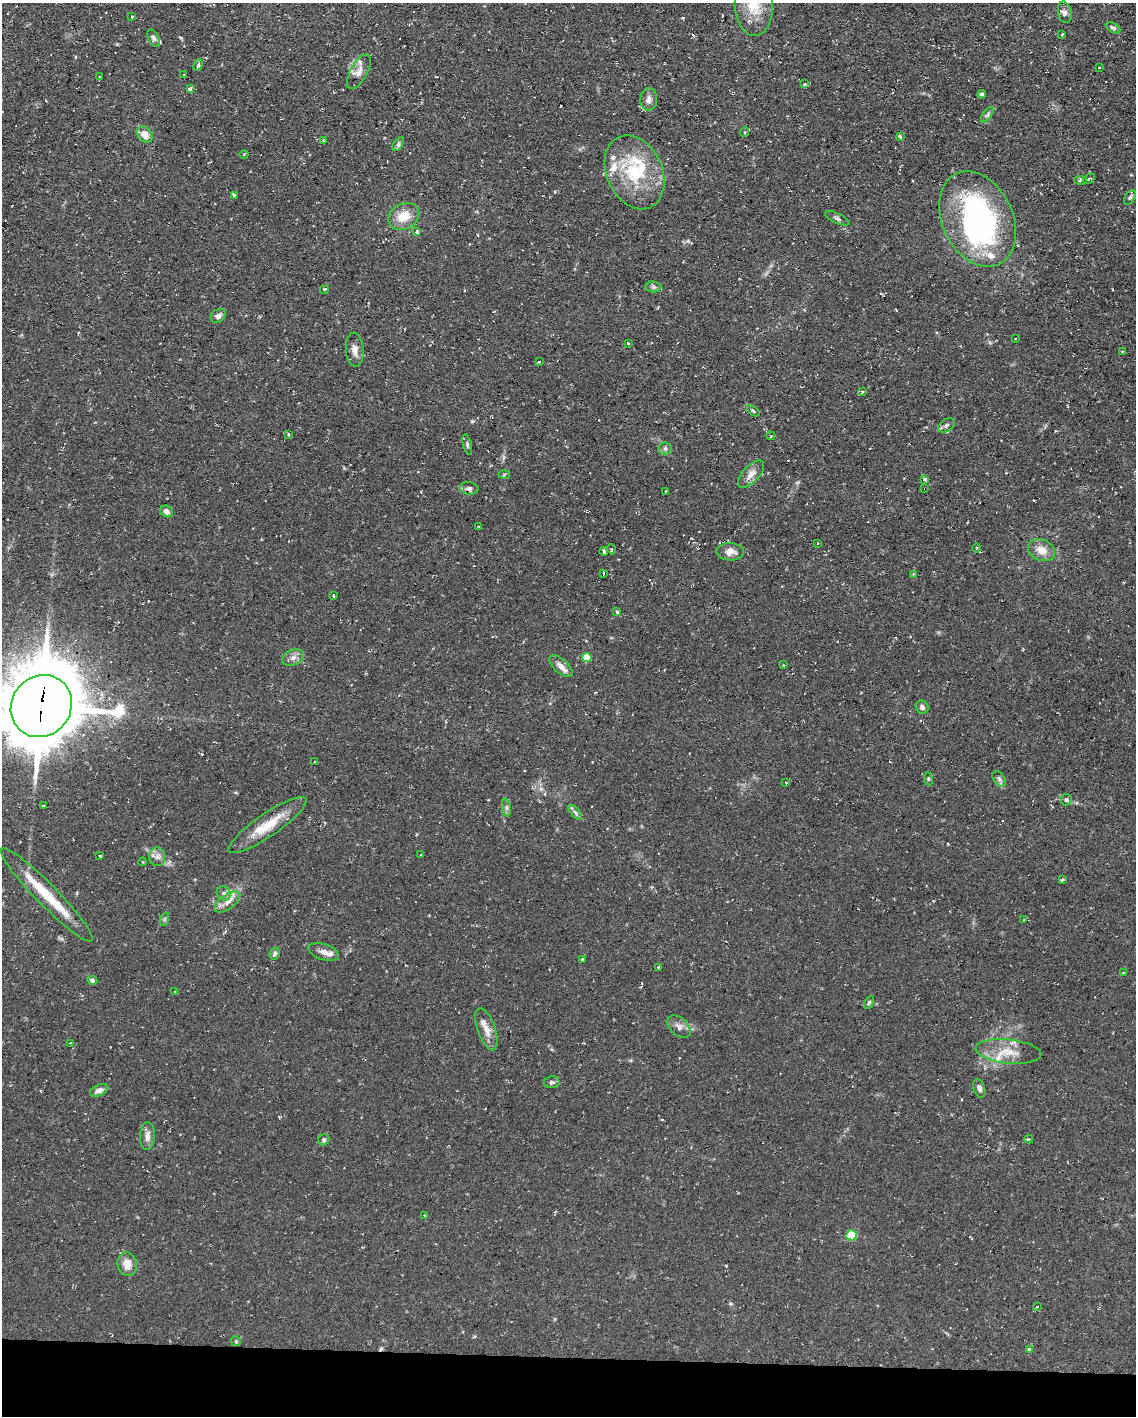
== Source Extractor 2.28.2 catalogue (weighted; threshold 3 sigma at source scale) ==
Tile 10 of 4 x 3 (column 2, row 3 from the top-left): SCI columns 1135-2268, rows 216-1629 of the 4537 x 4562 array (HDU 1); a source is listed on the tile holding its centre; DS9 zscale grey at full resolution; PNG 1138 x 1418 px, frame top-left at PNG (2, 3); each listed source drawn as its Kron ellipse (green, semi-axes under 4 px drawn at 4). Shown black and unused: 4% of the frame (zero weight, under 2 of 3 exposures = <1% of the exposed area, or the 3 px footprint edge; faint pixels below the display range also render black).
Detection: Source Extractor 2.28.2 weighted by HDU 2 'WHT'; one run over the whole footprint, this tile lists its part. Background 0.112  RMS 0.0077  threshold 0.0345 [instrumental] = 3 sigma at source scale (4.5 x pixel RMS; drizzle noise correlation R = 1.50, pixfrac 1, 0.05/0.05 arcsec/px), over >= 5 px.
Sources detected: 142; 1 inside a brighter object's white glare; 15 cosmic-ray / hot-pixel residue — neither listed nor drawn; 13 inside a brighter listed object's ellipse — not listed separately; the other 113 listed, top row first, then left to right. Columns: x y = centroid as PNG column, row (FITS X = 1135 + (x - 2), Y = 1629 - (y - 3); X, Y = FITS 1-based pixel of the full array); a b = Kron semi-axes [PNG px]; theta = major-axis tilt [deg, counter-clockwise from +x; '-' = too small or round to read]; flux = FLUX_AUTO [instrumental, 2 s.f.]
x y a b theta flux
754 5 31 19 -88 23
1065 12 11 7 -80 2.8
132 17 3 3 - 0.67
1113 28 8 4 -30 1.7
1062 34 3 3 - 0.93
154 38 9 5 -61 2.1
198 65 6 4 67 1.9
1099 67 3 2 - 0.95
359 72 19 8 62 5.5
184 75 3 2 - 0.57
100 76 3 2 - 0.58
805 84 4 3 - 9.2
190 89 3 3 - 3.9
981 94 4 4 - 1.8
649 99 11 8 86 3.9
987 115 9 4 55 1.5
744 132 5 3 - 0.68
145 134 9 7 -50 8.9
900 137 4 3 - 3
323 141 3 3 - 1.9
398 144 8 4 54 1.7
244 154 4 3 - 0.76
634 172 38 28 -66 48
1089 179 7 4 33 1.3
1080 180 6 3 -7 1.6
234 195 3 3 - 1.2
1130 197 8 5 56 1.5
403 216 16 12 28 14
837 218 13 5 -25 2.1
978 219 50 35 -65 190
417 232 3 3 - 4.6
653 287 8 5 -6 1.8
324 290 4 2 - 0.71
218 316 8 6 35 3.2
1015 338 3 3 - 1.2
628 343 3 3 - 1
355 350 17 9 -85 5.2
1122 352 3 2 - 0.57
539 362 4 2 - 0.69
862 391 4 3 - 1.2
753 411 7 4 -37 1.8
946 425 9 6 32 2.4
288 434 3 3 - 0.69
771 436 4 4 - 0.67
467 445 10 4 -75 1.4
665 448 6 6 - 1.8
504 474 5 3 - 0.81
751 474 17 8 47 5.9
925 479 4 4 - 1.8
469 488 9 6 -8 2.9
925 488 4 2 - 0.61
665 491 3 2 - 0.97
166 511 6 5 - 3.5
479 526 3 2 - 0.94
817 543 2 2 - 0.5
977 548 4 3 - 0.71
611 549 5 3 - 0.74
1041 550 14 10 -24 8.1
604 551 4 3 - 2
730 552 13 8 -2 5.8
603 574 4 2 - 1.6
913 574 3 2 - 0.83
334 595 3 3 - 2.7
617 612 3 3 - 1.9
293 658 11 7 25 4.2
587 658 5 4 - 18
783 665 3 2 - 0.56
561 666 14 7 -41 5.1
41 706 32 29 50 5900
922 707 7 6 - 2.3
314 761 3 2 - 0.75
928 779 6 3 -82 0.91
999 779 8 5 -55 2.1
786 783 3 3 - 1.1
1066 800 6 5 - 1.3
43 806 3 2 - 1.1
506 808 9 4 -82 1.9
575 812 9 4 -49 1.9
268 825 46 11 34 21
421 855 2 2 - 0.67
100 856 3 3 - 1.3
157 857 9 8 - 3.6
143 862 4 3 - 0.55
1062 880 4 3 - 2.7
224 893 7 6 - 2.5
47 895 64 10 -45 26
227 902 15 7 35 5.6
165 919 7 4 71 1.4
1024 920 3 2 - 0.76
324 952 16 8 -19 5.2
275 954 6 5 - 1.7
582 959 3 2 - 0.75
658 967 3 3 - 0.67
1124 973 3 2 - 0.72
92 980 5 4 - 1.6
174 991 3 2 - 0.57
869 1002 7 4 63 1.3
679 1026 14 8 -43 4.4
486 1029 22 9 -70 7.6
70 1043 3 2 - 0.64
1008 1051 33 12 -6 16
552 1082 8 6 9 1.8
979 1088 10 5 -71 2.6
99 1090 10 5 24 3.6
147 1136 14 7 86 5.2
1029 1139 4 4 - 1.3
324 1140 6 5 - 1.6
425 1215 3 2 - 1.1
852 1235 5 5 - 40
127 1264 12 9 -74 8.4
1037 1307 3 2 - 0.44
236 1341 5 4 - 0.96
1029 1349 4 4 - 0.81
Overlapping masked pixels (flux is a lower limit): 2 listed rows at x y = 925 488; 41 706
Isophote crosses this tile's border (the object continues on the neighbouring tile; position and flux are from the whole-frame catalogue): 2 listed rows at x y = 754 5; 41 706